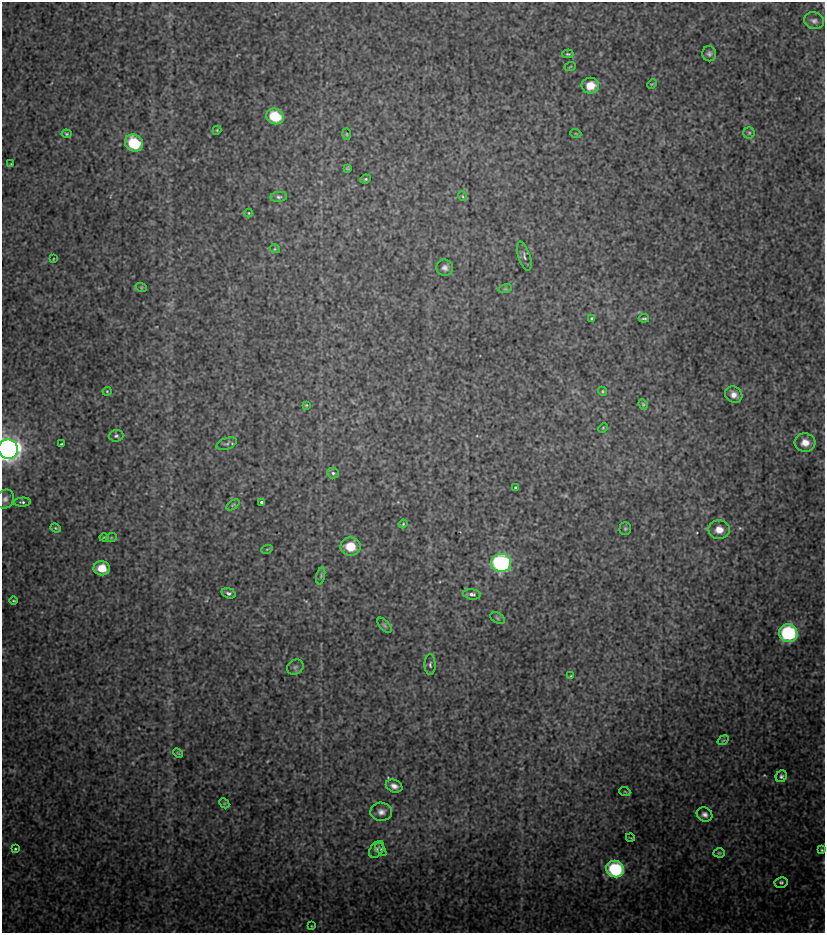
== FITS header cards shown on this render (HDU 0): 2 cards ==
NAXIS1  =                  823 / Axis length
NAXIS2  =                  931 / Axis length

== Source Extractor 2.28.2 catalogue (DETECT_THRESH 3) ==
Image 823 x 931 px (HDU 0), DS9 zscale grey, 1 PNG px = 1 image px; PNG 827 x 935 px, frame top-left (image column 1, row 931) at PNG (2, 2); each listed source drawn as its Kron ellipse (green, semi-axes under 4 px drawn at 4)
Background 37.5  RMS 1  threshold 3.13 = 3 sigma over >= 5 px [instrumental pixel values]
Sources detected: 81; all 81 listed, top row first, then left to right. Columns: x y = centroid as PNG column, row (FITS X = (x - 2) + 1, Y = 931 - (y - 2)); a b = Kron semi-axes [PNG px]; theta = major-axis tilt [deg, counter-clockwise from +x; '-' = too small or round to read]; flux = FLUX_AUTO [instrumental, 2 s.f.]
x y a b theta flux
814 21 10 8 -21 320
568 54 5 3 - 78
709 54 7 7 - 210
570 67 6 3 20 61
652 84 5 3 - 68
590 86 9 8 - 990
275 116 9 7 -25 2500
217 130 4 3 - 68
749 133 5 5 - 110
67 134 5 4 - 89
347 134 5 3 - 74
576 134 6 3 -19 66
134 143 9 8 - 3300
11 164 4 2 - 40
347 168 4 3 - 87
366 179 5 3 - 82
462 196 5 3 - 63
279 197 8 5 5 180
249 213 4 4 - 64
275 249 5 3 - 68
524 256 15 6 -72 240
53 259 4 2 - 49
445 268 8 8 - 280
141 287 6 3 -19 65
505 289 7 4 17 120
591 318 3 3 - 96
644 318 5 2 - 98
107 391 4 4 - 69
603 391 5 4 - 84
734 395 9 7 -37 450
643 404 5 4 - 90
306 405 4 3 - 70
603 428 5 3 - 67
116 436 7 6 - 160
805 443 10 9 - 690
62 444 3 2 - 77
227 444 10 5 19 180
8 449 10 9 - 63000
333 473 6 5 - 160
515 487 3 2 - 70
5 499 10 8 58 300
22 502 8 4 3 140
262 502 3 3 - 150
233 505 7 3 36 100
403 524 4 3 - 78
56 528 5 4 - 88
625 529 6 5 - 110
719 530 10 9 - 700
104 537 4 4 - 66
111 538 5 3 - 65
350 546 10 9 - 1500
267 549 6 3 18 65
501 563 10 9 - 13000
102 568 8 7 - 1100
321 576 9 3 78 97
229 593 7 5 -17 170
472 594 9 5 -8 230
13 601 4 2 - 70
497 618 8 5 -28 130
385 625 9 5 -49 140
788 633 9 8 - 8500
430 665 10 5 -90 170
295 667 9 7 35 210
571 676 3 2 - 45
723 740 6 3 36 69
178 753 6 3 -44 74
781 776 6 5 - 130
394 786 8 6 -23 350
625 792 5 3 - 67
224 803 6 4 -46 83
381 812 11 9 -2 400
705 814 8 7 - 290
630 837 4 2 - 51
15 849 3 2 - 83
377 849 9 6 53 200
381 849 7 4 -57 120
822 850 4 3 - 90
719 853 5 4 - 99
615 869 9 8 - 6700
781 882 6 5 - 140
312 926 4 4 - 61
At the frame edge (FLAGS 8, measured only in part): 1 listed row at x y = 8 449